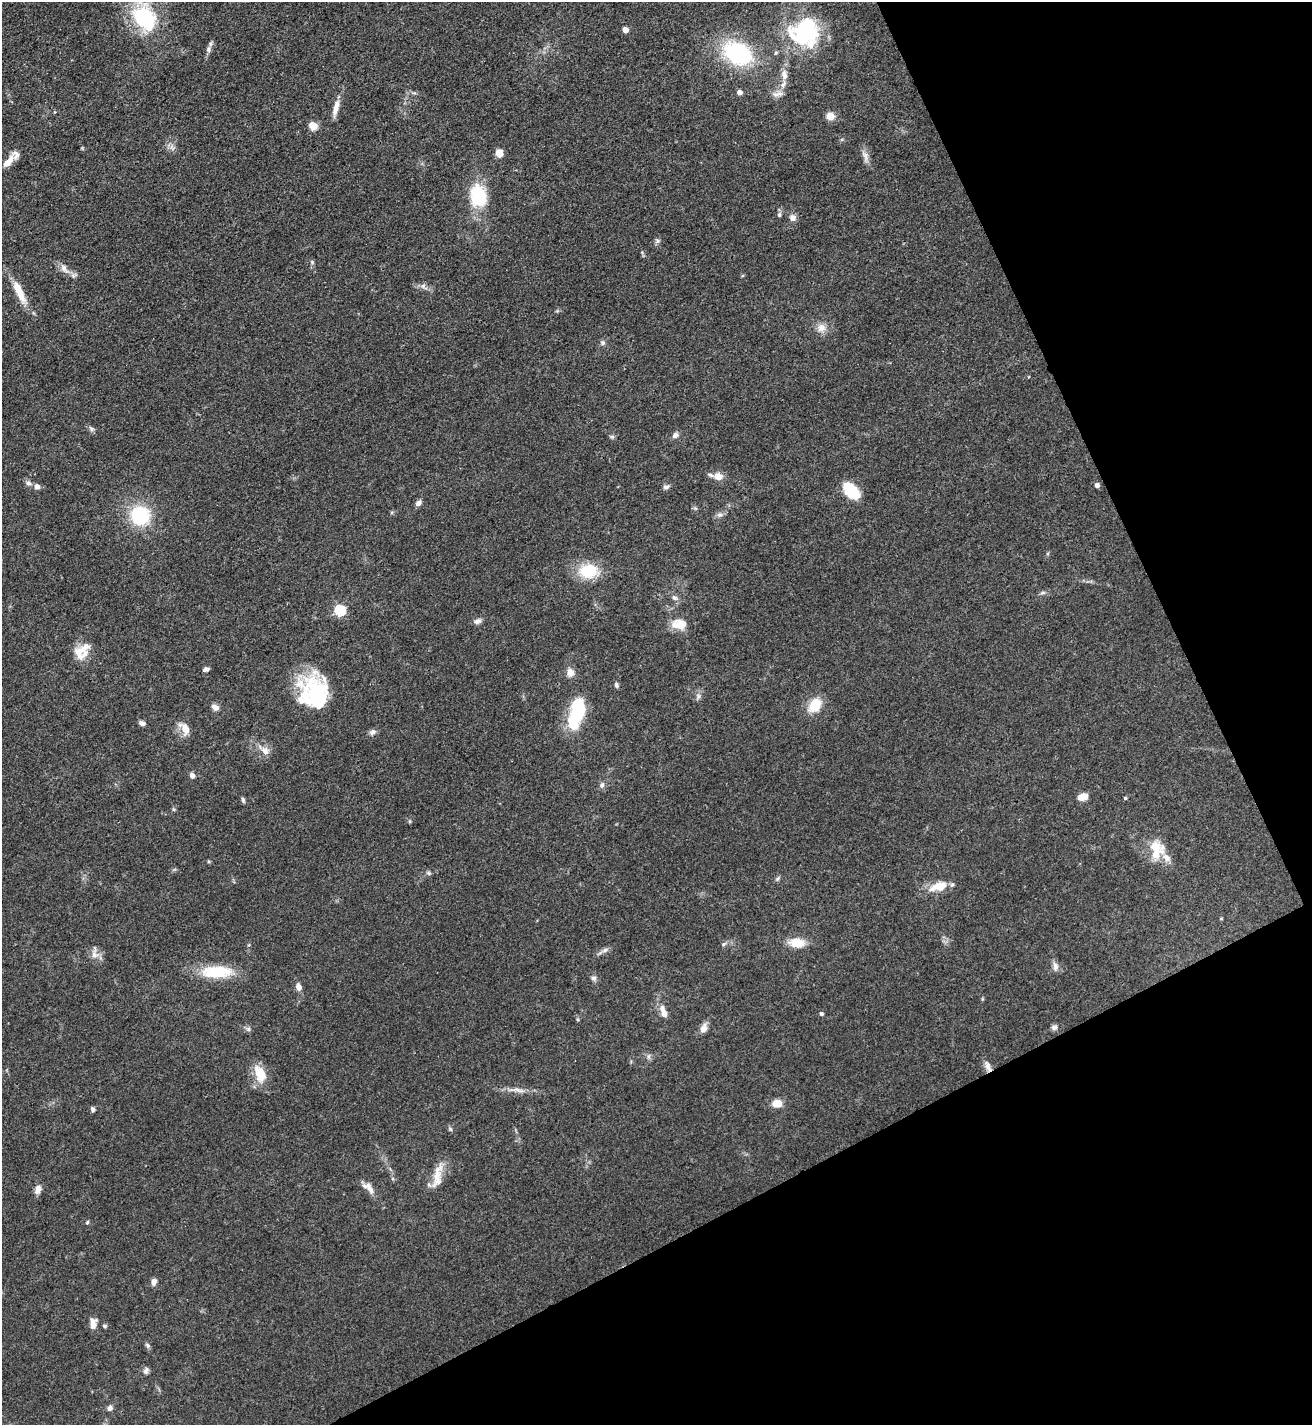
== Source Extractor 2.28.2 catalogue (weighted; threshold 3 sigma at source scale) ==
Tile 12 of 4 x 4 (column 4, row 3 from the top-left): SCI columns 4222-5531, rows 1425-2847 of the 5686 x 5693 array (HDU 1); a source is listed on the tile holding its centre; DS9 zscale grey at full resolution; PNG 1314 x 1427 px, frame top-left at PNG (2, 2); no overlay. Shown black and unused: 25% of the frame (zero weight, under 3 of 4 exposures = <1% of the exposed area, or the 3 px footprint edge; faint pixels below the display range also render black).
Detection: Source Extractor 2.28.2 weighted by HDU 2 'WHT'; one run over the whole footprint, this tile lists its part. Background 0.0677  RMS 0.0058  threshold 0.0263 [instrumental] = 3 sigma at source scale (4.5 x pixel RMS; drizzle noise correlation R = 1.50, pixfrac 1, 0.05/0.05 arcsec/px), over >= 5 px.
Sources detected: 107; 5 inside a brighter object's white glare — not listed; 8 inside a brighter listed object's ellipse — not listed separately; the other 94 listed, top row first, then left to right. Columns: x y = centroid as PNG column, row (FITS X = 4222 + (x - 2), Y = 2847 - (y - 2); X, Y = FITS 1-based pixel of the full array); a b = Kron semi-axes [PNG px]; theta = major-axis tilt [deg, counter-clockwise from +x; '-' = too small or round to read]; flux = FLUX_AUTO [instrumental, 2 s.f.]
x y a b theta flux
144 18 35 26 -58 44
625 30 4 4 - 6
805 32 44 30 41 55
208 49 10 6 78 2.2
737 53 25 18 -29 66
784 75 16 9 -83 5
739 92 4 4 - 4.1
778 94 16 7 10 3.3
336 108 23 7 75 5.6
830 116 5 5 - 17
313 126 12 10 -26 4.3
172 148 7 4 -19 1.7
499 153 9 8 - 3.9
865 156 17 6 -73 3.5
7 163 14 7 37 4.6
478 196 22 17 -80 30
779 215 7 5 -70 1.1
793 218 8 8 - 2.9
657 241 8 4 53 1.2
312 262 6 4 -49 0.84
64 268 15 8 -53 4.1
423 286 7 6 - 1.5
19 292 31 8 -66 12
821 328 11 11 - 4.7
603 343 7 6 - 1.4
91 429 9 5 -45 1.5
675 435 9 7 38 2.2
612 437 6 5 - 1.1
718 476 10 8 -14 6.6
28 483 8 6 -16 1.7
1097 485 5 5 - 2
37 487 6 6 - 2.8
666 487 9 6 13 1.6
851 491 15 9 -51 29
418 503 8 6 39 2.3
140 515 19 18 - 36
720 515 9 6 16 2
588 571 16 12 7 25
1042 593 8 4 0 1.1
674 598 9 6 -36 2
340 610 5 5 - 58
477 621 11 7 15 2.2
680 624 19 11 0 9.7
79 653 22 10 -66 6.7
206 669 6 4 15 2
570 673 10 8 -88 4.5
616 685 7 5 -73 1.2
315 688 34 27 71 33
698 696 9 4 82 1.5
815 705 18 13 53 12
215 707 7 6 - 3.4
579 707 28 14 88 26
142 723 7 5 -19 2.2
185 728 16 9 -63 6.8
372 732 9 7 33 2.3
265 751 13 8 -36 3.9
192 775 4 4 - 3.8
602 785 9 6 79 1.8
1083 797 8 6 16 7.7
1125 798 4 4 - 0.58
243 800 8 4 -75 1.1
1155 847 25 13 -14 12
429 873 6 5 - 1.1
777 879 8 4 59 1.1
939 886 26 12 18 10
1221 919 5 3 - 0.51
797 943 17 10 -4 11
605 950 10 5 36 1.9
95 954 18 8 89 3.8
1055 966 13 7 -84 2.9
216 972 37 14 1 24
594 978 7 7 - 1.8
298 987 8 6 -75 3.2
663 1012 17 7 -72 5.3
821 1014 4 4 - 1.3
1054 1027 8 7 - 1.9
703 1028 12 8 71 3.9
248 1029 6 6 - 1.3
649 1056 7 4 71 1.1
988 1066 15 6 -72 3.3
260 1073 23 13 -68 12
519 1090 18 5 -18 3.2
777 1103 10 8 -3 6.5
92 1109 6 5 - 1.3
437 1178 32 11 76 9.8
369 1187 20 8 -59 4.6
38 1189 9 6 76 4
87 1222 5 4 - 0.7
154 1282 9 6 78 2.3
93 1323 12 7 84 4.7
104 1326 6 5 - 0.91
148 1345 8 5 -43 1.2
146 1371 10 6 69 1.8
110 1408 8 6 49 1.9
Isophote crosses this tile's border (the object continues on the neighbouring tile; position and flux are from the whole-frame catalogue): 1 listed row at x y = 144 18